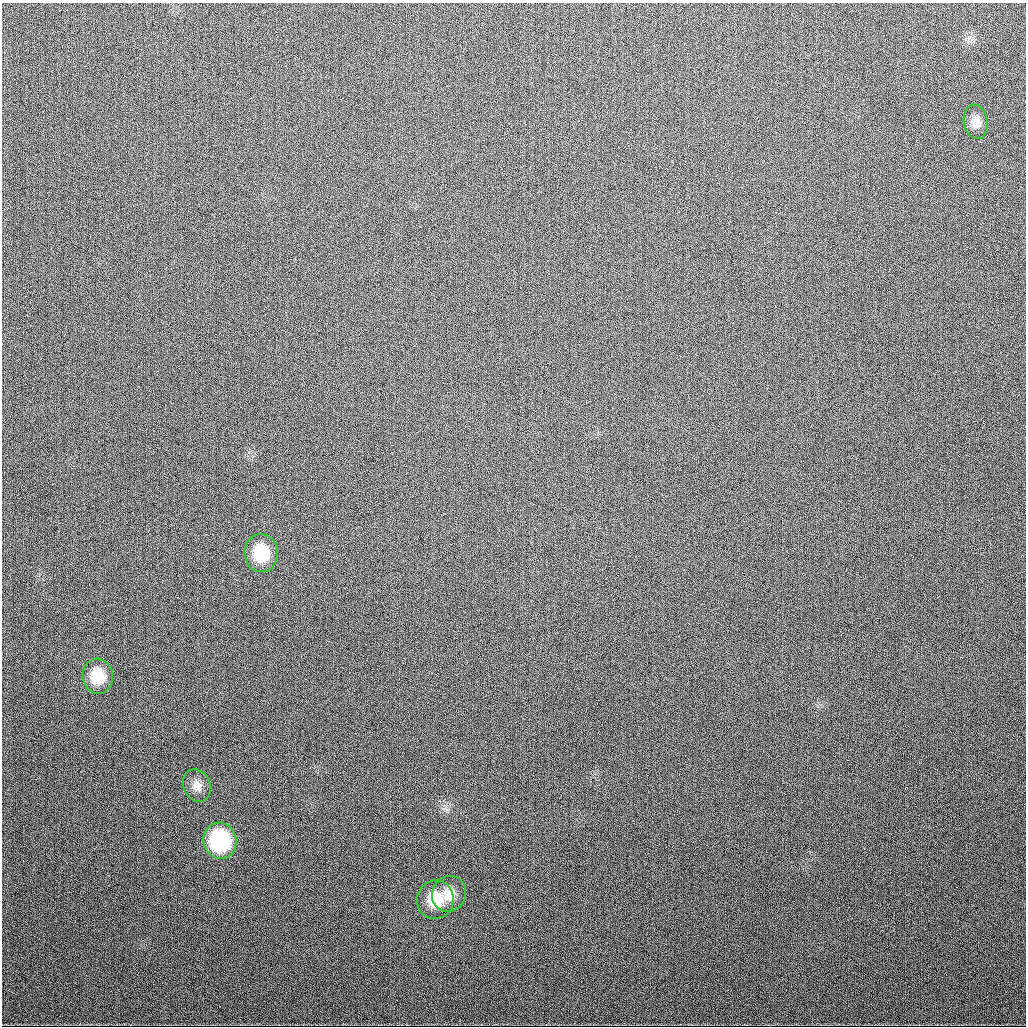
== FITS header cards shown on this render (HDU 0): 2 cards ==
NAXIS1  =                 1024
NAXIS2  =                 1024

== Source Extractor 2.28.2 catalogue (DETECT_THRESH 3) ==
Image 1024 x 1024 px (HDU 0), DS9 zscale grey, 1 PNG px = 1 image px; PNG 1028 x 1028 px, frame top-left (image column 1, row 1024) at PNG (2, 3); each listed source drawn as its Kron ellipse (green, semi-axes under 4 px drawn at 4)
Background 371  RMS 13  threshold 40.1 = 3 sigma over >= 5 px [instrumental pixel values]
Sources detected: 7; all 7 listed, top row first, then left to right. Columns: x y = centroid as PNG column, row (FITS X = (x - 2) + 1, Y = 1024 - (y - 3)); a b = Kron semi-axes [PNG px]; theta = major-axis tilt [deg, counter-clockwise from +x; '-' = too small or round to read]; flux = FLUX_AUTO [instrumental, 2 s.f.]
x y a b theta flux
976 122 17 12 -80 8500
261 553 19 17 -84 36000
98 676 17 15 -85 26000
197 786 17 13 -67 9300
220 841 18 16 -78 93000
449 894 18 16 61 16000
435 900 19 18 - 28000